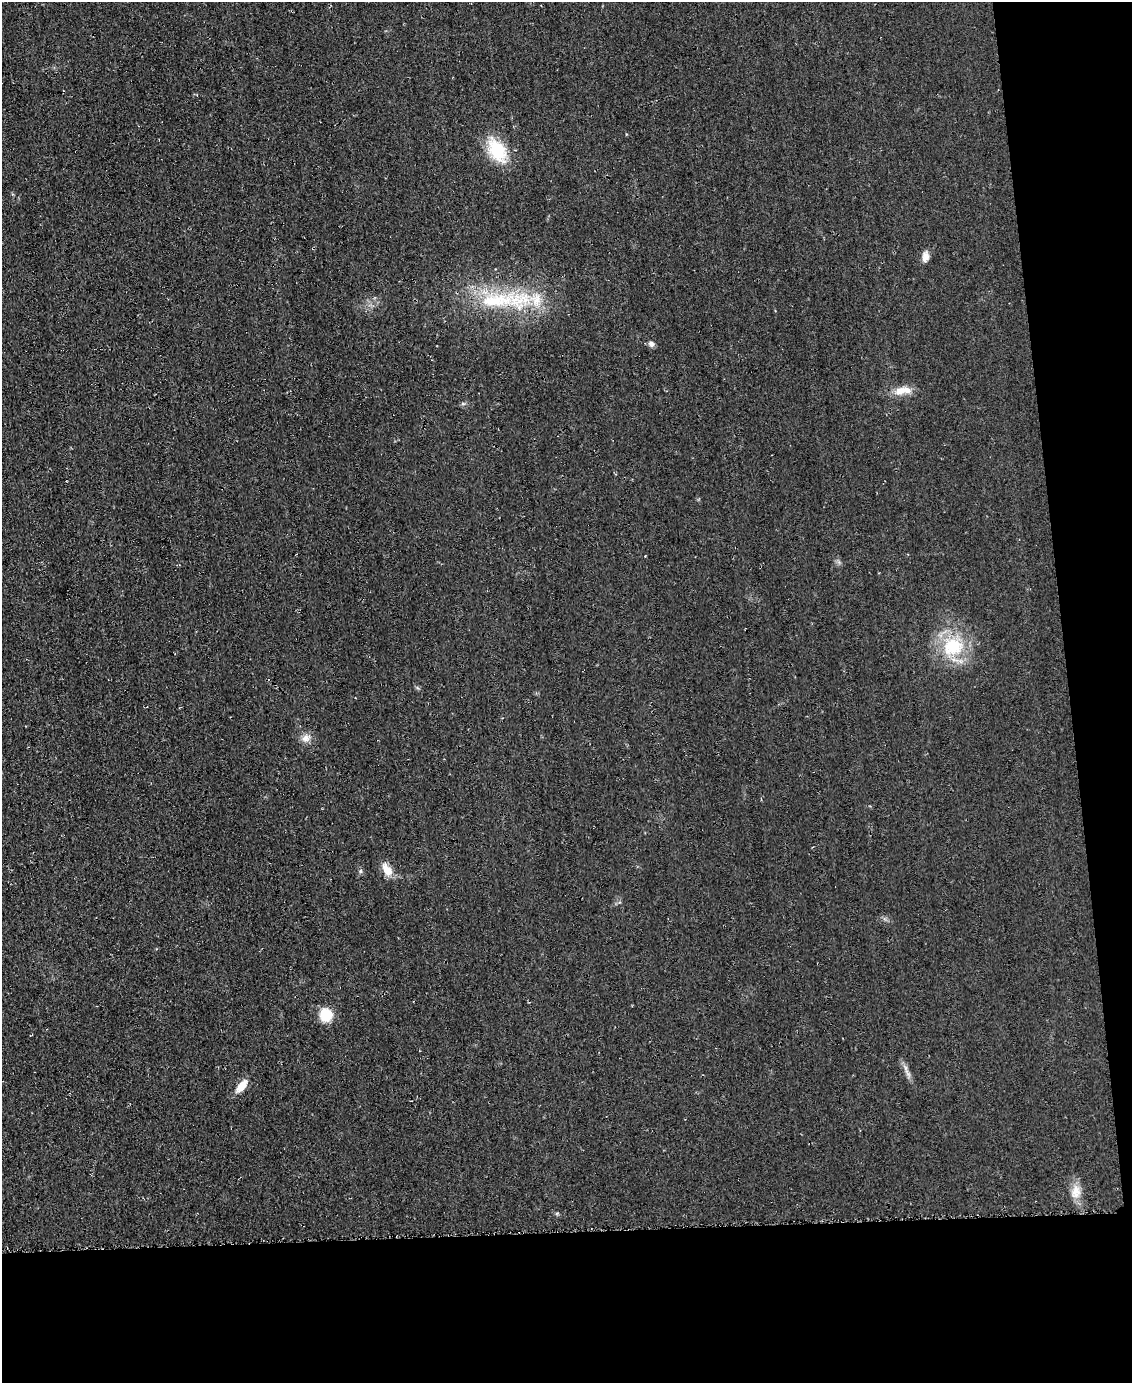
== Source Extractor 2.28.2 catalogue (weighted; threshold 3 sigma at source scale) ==
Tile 12 of 4 x 3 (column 4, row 3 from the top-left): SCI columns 3400-4529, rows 175-1555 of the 4559 x 4551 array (HDU 1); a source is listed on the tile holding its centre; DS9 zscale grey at full resolution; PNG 1134 x 1385 px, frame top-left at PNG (2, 2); no overlay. Shown black and unused: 16% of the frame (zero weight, under 2 of 3 exposures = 3% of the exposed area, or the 3 px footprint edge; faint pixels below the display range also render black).
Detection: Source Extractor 2.28.2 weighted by HDU 2 'WHT'; one run over the whole footprint, this tile lists its part. Background 0.047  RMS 0.013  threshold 0.0597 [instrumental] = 3 sigma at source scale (4.5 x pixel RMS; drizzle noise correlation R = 1.50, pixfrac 1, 0.05/0.05 arcsec/px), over >= 5 px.
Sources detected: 16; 2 inside a brighter listed object's ellipse — not listed separately; the other 14 listed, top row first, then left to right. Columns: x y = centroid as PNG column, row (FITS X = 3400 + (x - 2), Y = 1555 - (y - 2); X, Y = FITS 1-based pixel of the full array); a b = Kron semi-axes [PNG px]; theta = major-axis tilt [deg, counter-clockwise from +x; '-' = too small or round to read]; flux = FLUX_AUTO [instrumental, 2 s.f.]
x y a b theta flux
497 150 34 19 -61 51
925 257 15 8 84 7.8
496 300 64 20 8 110
651 344 8 6 -42 4.5
905 390 20 9 -10 14
463 404 6 4 -18 1.9
953 646 29 25 14 68
306 738 11 10 - 8.8
387 869 18 10 -58 15
360 871 7 4 89 2.2
326 1015 15 13 -71 27
906 1068 7 4 -71 3.2
242 1086 17 8 52 17
1076 1192 20 13 80 16